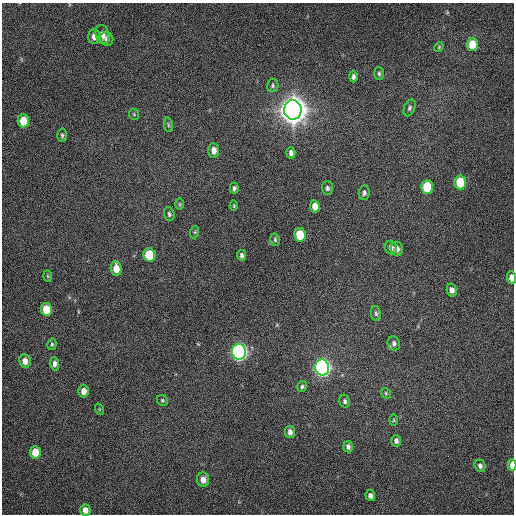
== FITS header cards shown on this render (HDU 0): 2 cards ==
NAXIS1  =                  512 / Axis length
NAXIS2  =                  512 / Axis length

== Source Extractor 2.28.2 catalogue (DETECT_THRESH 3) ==
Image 512 x 512 px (HDU 0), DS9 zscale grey, 1 PNG px = 1 image px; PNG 516 x 516 px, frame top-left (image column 1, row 512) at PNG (2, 3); each listed source drawn as its Kron ellipse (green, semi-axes under 4 px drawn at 4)
Background 400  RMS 19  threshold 57.4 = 3 sigma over >= 5 px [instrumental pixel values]
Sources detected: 60; all 60 listed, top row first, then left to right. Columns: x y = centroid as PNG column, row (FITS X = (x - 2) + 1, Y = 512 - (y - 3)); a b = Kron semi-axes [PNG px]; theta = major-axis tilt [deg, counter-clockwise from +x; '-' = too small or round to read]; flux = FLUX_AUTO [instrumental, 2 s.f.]
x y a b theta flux
102 34 10 6 -77 6.7e+03
94 37 7 6 - 8.7e+03
107 39 7 6 - 5.1e+03
472 44 7 5 88 2.3e+04
439 47 5 4 - 1.4e+03
379 74 6 5 - 2.4e+03
353 76 6 4 90 3.2e+03
273 86 6 6 - 2.7e+03
409 108 9 5 65 3.0e+03
293 110 10 8 -89 2.1e+06
134 114 5 5 - 1.5e+03
23 121 7 5 89 2.3e+04
168 125 7 3 -82 1.6e+03
62 135 7 4 -89 2.5e+03
214 150 7 5 -87 9.3e+03
291 153 6 4 -85 4.1e+03
460 182 7 6 - 3.3e+04
427 187 7 6 - 4.7e+04
234 188 5 4 - 2.9e+03
327 188 7 5 -88 3.0e+03
364 193 7 5 82 3.3e+03
180 204 6 4 -90 1.5e+03
234 206 5 3 - 1.3e+03
315 206 6 5 - 1.1e+04
169 214 7 5 -73 2.5e+03
195 232 6 4 72 1.6e+03
300 235 7 5 -81 3.7e+04
275 240 6 4 -74 2.1e+03
391 248 7 6 - 5.5e+03
397 249 7 6 - 5.9e+03
149 255 7 6 - 5.1e+04
242 255 5 4 - 3.3e+03
116 268 7 5 -86 1.6e+04
48 276 6 4 -88 1.4e+03
511 278 6 4 -88 8.7e+03
452 290 6 5 - 6.1e+03
46 309 6 5 - 2.7e+04
376 313 7 5 -78 2.5e+03
394 343 7 6 - 3.8e+03
52 344 6 4 76 1.9e+03
239 352 8 7 - 4.0e+05
25 361 7 5 -81 8.7e+03
54 364 6 4 -87 4.9e+03
322 367 8 7 - 4.6e+05
302 387 6 5 - 2.5e+03
83 391 6 5 - 9.9e+03
386 393 6 4 -49 1.7e+03
162 400 6 5 - 2.0e+03
345 401 6 5 - 2.6e+03
99 409 6 3 -72 1.3e+03
394 420 6 4 89 1.4e+03
290 432 6 5 - 5.6e+03
396 441 6 5 - 3.8e+03
348 447 6 5 - 4.6e+03
35 452 6 5 - 2.1e+04
512 465 6 3 89 1.4e+04
480 466 6 5 - 3.8e+03
203 480 7 6 - 9.2e+03
370 495 6 4 -70 4.5e+03
85 510 6 5 - 9.5e+03
At the frame edge (FLAGS 8, measured only in part): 2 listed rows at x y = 511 278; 512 465